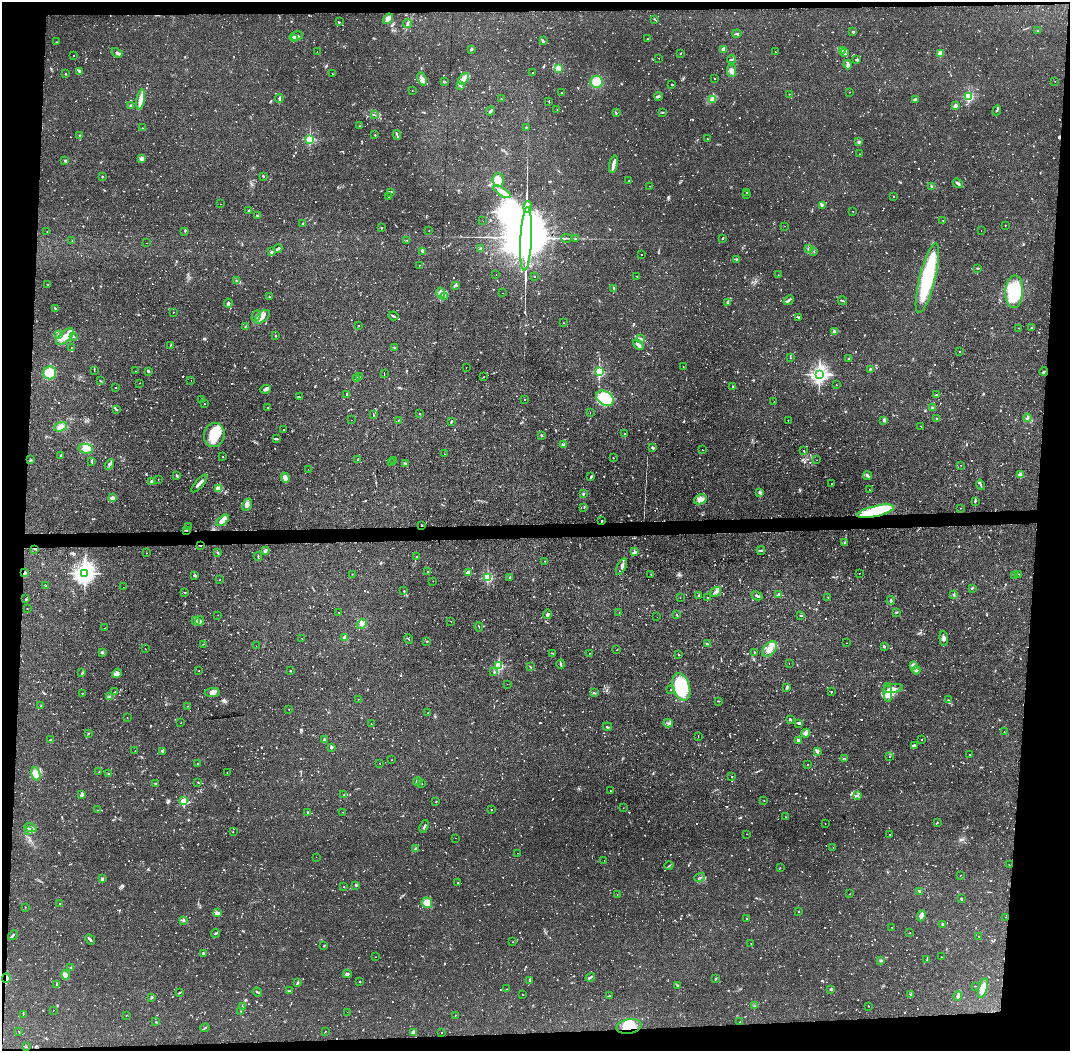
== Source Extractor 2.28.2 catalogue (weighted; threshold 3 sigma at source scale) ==
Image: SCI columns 1-4269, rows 54-4246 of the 4269 x 4300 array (HDU 1 of 3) = the unmasked area's bounding box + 8 px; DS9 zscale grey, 4 x 4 block average (1 PNG px = mean of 4 x 4 image px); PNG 1072 x 1053 px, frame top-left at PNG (2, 2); each listed source drawn as its Kron ellipse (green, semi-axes under 4 px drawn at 4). Shown black and unused: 9% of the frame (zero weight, under 2 of 3 exposures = <1% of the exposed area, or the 3 px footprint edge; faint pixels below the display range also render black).
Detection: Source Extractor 2.28.2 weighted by HDU 2 'WHT'. Background 0.0744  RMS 0.0065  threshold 0.0293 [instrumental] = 3 sigma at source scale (4.5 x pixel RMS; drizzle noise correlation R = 1.50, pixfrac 1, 0.05/0.05 arcsec/px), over >= 5 px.
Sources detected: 1949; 26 too faint to see at this stretch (4 x 4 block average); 7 inside a brighter object's white glare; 45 cosmic-ray / hot-pixel residue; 3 long thin detections or spike segments (spike, bleed or trail) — neither listed nor drawn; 35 coinciding with a brighter row at this scale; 34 inside a brighter listed object's ellipse — not listed separately; of the other 1799, all 500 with FLUX_AUTO >= 1.88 (the completeness limit of this list) listed and drawn (1299 fainter detections not listed), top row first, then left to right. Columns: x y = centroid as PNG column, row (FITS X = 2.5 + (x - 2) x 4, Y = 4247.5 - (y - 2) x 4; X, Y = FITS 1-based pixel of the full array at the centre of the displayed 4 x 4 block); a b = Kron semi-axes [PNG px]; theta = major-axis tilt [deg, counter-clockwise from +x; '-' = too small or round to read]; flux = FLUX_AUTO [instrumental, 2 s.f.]
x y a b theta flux
388 19 5 3 - 19
655 19 3 2 - 2.3
339 22 4 2 - 3.3
408 24 4 2 - 4.6
1038 31 2 2 - 2.8
853 32 2 2 - 21
737 34 4 2 - 4.6
296 36 7 2 13 17
647 38 2 2 - 2.1
295 39 3 2 - 16
543 41 4 2 - 3.8
56 42 2 2 - 2.1
471 49 3 3 - 4.7
723 49 2 2 - 48
842 50 3 2 - 3.6
317 52 2 2 - 2.3
775 52 3 2 - 1.9
117 53 6 3 -31 9.3
681 53 2 2 - 2.7
844 53 2 2 - 2.2
940 53 2 2 - 120
74 55 2 2 - 2
659 58 2 2 - 1.9
732 59 4 2 - 4.1
857 59 3 2 - 3.2
848 65 4 2 - 16
558 69 2 2 - 190
80 71 4 2 - 10
732 71 6 4 90 17
532 73 2 2 - 2.1
66 74 2 2 - 13
332 74 2 2 - 2.4
422 79 7 3 -66 18
463 79 6 4 50 19
714 79 2 2 - 1.9
1055 81 2 2 - 1.9
444 82 3 2 - 3.9
597 82 6 6 - 49
672 84 2 2 - 2
461 86 2 2 - 2.7
412 91 2 2 - 2
850 92 2 2 - 2.2
562 93 2 2 - 1.9
789 94 2 2 - 3
658 96 4 2 - 5
969 96 2 2 - 480
279 98 4 2 - 6.1
501 99 2 2 - 1.9
712 99 3 3 - 5.8
141 100 10 3 79 33
915 100 3 3 - 11
549 102 2 2 - 2
131 106 2 2 - 30
955 106 2 2 - 58
557 109 2 2 - 1.9
997 110 5 2 - 3.5
491 111 4 2 - 5.9
662 112 2 2 - 2.8
616 113 2 2 - 3.1
374 115 2 2 - 2.3
360 126 2 2 - 2.1
526 127 2 2 - 2
142 128 2 2 - 2.2
80 135 2 2 - 13
375 135 2 2 - 2.1
397 135 5 2 - 5.5
310 139 2 2 - 430
707 139 2 2 - 2
859 142 2 2 - 11
860 154 2 2 - 3.3
141 159 4 3 - 12
64 160 2 2 - 2.6
613 164 9 2 76 22
102 176 2 2 - 2.9
263 176 3 2 - 3.1
498 180 7 5 -85 71
629 181 2 2 - 2.1
958 183 5 2 - 7.1
650 186 2 2 - 1.9
932 187 3 2 - 4.3
391 192 2 2 - 11
502 192 10 4 -33 28
747 192 2 2 - 3.2
747 195 2 2 - 2.7
894 196 2 2 - 3.2
389 197 2 2 - 5.3
221 204 2 2 - 1.9
822 205 3 2 - 8.6
528 207 6 2 87 2500
249 210 2 2 - 3
853 211 2 2 - 2.1
257 215 2 2 - 4.5
943 220 2 2 - 2
483 221 2 2 - 3.1
303 224 3 2 - 4.8
1005 225 2 2 - 1.9
785 226 2 2 - 2
382 228 2 2 - 2.9
981 230 2 2 - 2.5
47 231 2 2 - 1.9
185 231 2 2 - 2.6
429 231 2 2 - 2.2
567 238 5 2 - 5.7
723 238 2 2 - 3.6
526 239 32 5 87 61000
576 239 2 2 - 2.9
407 240 2 2 - 2.3
72 241 2 2 - 1.9
146 243 2 2 - 16
278 249 4 2 - 5.4
481 249 4 3 - 7.1
808 249 2 2 - 2.1
814 251 3 2 - 2.8
271 252 3 2 - 5.6
423 252 4 2 - 4.9
641 254 2 2 - 2.4
737 259 3 2 - 5.2
419 265 2 2 - 1.9
978 268 2 2 - 2.8
496 275 2 2 - 2.6
778 275 2 2 - 2.3
534 276 2 2 - 2.4
637 276 2 2 - 2.2
927 278 36 8 76 310
237 281 3 2 - 2.9
48 285 2 2 - 2.1
455 285 2 2 - 3.6
614 288 3 2 - 4.3
1014 292 16 9 86 180
441 293 5 4 - 15
503 293 2 2 - 2
269 296 2 2 - 2.4
444 297 3 2 - 3.9
789 300 5 2 - 8.2
842 301 5 2 - 4.3
728 302 3 3 - 6.2
228 303 4 3 - 6.6
55 308 3 2 - 2.7
173 312 2 2 - 2.2
256 316 6 2 63 8
393 316 5 2 - 5.5
262 317 9 5 40 28
799 318 3 2 - 2.7
563 323 2 2 - 2.9
359 325 2 2 - 2.8
245 326 2 2 - 2.4
1019 328 2 2 - 2
1032 328 3 2 - 7.2
834 332 3 2 - 5.9
59 335 2 2 - 2.9
276 336 2 2 - 2.2
65 337 11 5 41 39
74 337 2 2 - 2.9
640 338 4 2 - 4.9
171 345 4 2 - 2.1
638 345 6 2 -43 15
71 348 2 2 - 2.2
394 348 3 2 - 2.1
960 352 2 2 - 2.4
790 358 2 2 - 2.8
849 358 3 2 - 3.3
683 366 2 2 - 2.1
466 367 2 2 - 6.7
870 369 3 2 - 3.2
94 370 4 2 - 2.2
136 371 2 2 - 2.1
148 371 4 2 - 4.1
599 371 2 2 - 490
1044 372 4 2 - 4.5
50 373 6 6 - 63
384 374 2 2 - 3
819 374 3 3 - 1800
359 377 2 2 - 2.2
484 377 2 2 - 2.3
357 378 2 2 - 3.4
191 380 2 2 - 6.6
100 381 3 2 - 2.7
140 383 2 2 - 5.3
836 385 2 2 - 2.1
733 386 2 2 - 2.3
116 388 2 2 - 2.1
266 389 5 3 - 9.5
347 394 2 2 - 14
936 395 3 2 - 4.2
300 397 3 2 - 3
605 398 9 6 -33 150
201 400 2 2 - 2
525 400 2 2 - 2.2
774 402 2 2 - 6.3
205 404 2 2 - 2.5
267 407 2 2 - 2.3
932 407 3 2 - 3.4
116 409 3 2 - 3.4
590 412 2 2 - 3
419 414 2 2 - 2.2
373 415 3 2 - 8.7
937 418 3 2 - 2.1
1027 418 4 2 - 4.1
351 420 2 2 - 4.1
398 420 2 2 - 3.1
788 420 2 2 - 2.2
884 420 3 2 - 3.1
451 422 3 2 - 4.4
921 426 2 2 - 2.7
60 427 6 4 22 23
284 429 2 2 - 2
625 433 2 2 - 1.9
214 435 12 10 79 92
542 435 3 2 - 4.4
277 439 2 2 - 7.3
563 445 2 2 - 10
653 448 2 2 - 8.3
86 449 7 5 -7 40
702 450 2 2 - 2.7
804 450 2 2 - 2.1
444 454 2 2 - 2.1
61 455 3 2 - 2.4
222 456 2 2 - 3
613 458 2 2 - 2.7
358 459 2 2 - 2.8
30 460 3 2 - 2.3
816 460 2 2 - 4.8
393 461 2 2 - 2
91 462 3 2 - 2.3
391 462 2 2 - 1.9
406 463 3 2 - 4.8
110 464 5 2 - 8.1
961 465 2 2 - 2.3
308 469 2 2 - 2.5
1021 475 2 2 - 80
177 476 4 2 - 6.3
867 476 5 2 - 10
591 477 3 2 - 6.6
285 478 5 3 - 26
158 479 2 2 - 1.9
152 481 4 3 - 5.8
199 483 11 2 49 19
831 484 2 2 - 3.2
981 485 5 2 - 4.6
218 488 4 3 - 9
869 490 2 2 - 1.9
760 492 3 3 - 5.4
583 494 3 2 - 4.3
113 498 3 2 - 14
700 499 6 4 21 28
975 501 3 2 - 4.7
247 505 6 4 64 16
584 507 2 2 - 3
960 508 2 2 - 1.9
875 511 19 5 13 210
223 520 7 3 40 38
602 521 3 2 - 2
188 526 2 2 - 2
421 526 2 2 - 2.7
186 530 3 2 - 3.5
845 543 3 2 - 5.1
200 545 3 2 - 3.2
34 549 2 2 - 3.2
761 550 4 2 - 5.3
265 551 3 2 - 11
635 551 3 2 - 2.4
146 553 2 2 - 2
218 553 3 2 - 4
258 556 4 2 - 2.6
416 557 2 2 - 2.5
545 561 2 2 - 2.4
621 567 9 3 63 11
427 572 2 2 - 3
468 572 2 2 - 46
24 573 4 2 - 6.2
85 573 4 3 - 2800
859 573 2 2 - 1.9
352 574 2 2 - 2.7
651 574 2 2 - 2.5
1019 574 2 2 - 2.3
194 575 4 2 - 4.6
1015 575 2 2 - 5.9
510 577 2 2 - 5.1
487 578 2 2 - 400
220 580 2 2 - 2.1
433 581 2 2 - 2
46 586 2 2 - 4.4
124 587 2 2 - 2.5
972 588 3 2 - 3.7
404 591 2 2 - 2.9
185 592 2 2 - 2.9
716 592 6 3 34 9.6
954 594 2 2 - 2.8
699 595 3 2 - 3.5
779 595 3 2 - 8.4
757 596 6 2 -28 6.7
680 597 2 2 - 3.7
708 597 2 2 - 2
828 597 3 2 - 2
26 599 2 2 - 2.4
891 601 4 2 - 6.1
27 609 2 2 - 2.1
339 612 2 2 - 2.3
619 612 2 2 - 2.9
896 612 3 2 - 3
547 614 5 3 - 7.1
218 615 2 2 - 1.9
676 615 2 2 - 1.9
800 615 2 2 - 2.1
657 617 2 2 - 2.3
196 620 2 2 - 1.9
200 621 5 2 - 7.8
451 621 2 2 - 3.4
362 624 6 4 42 12
479 627 5 2 - 2.3
105 628 2 2 - 3.4
302 638 2 2 - 2.2
345 638 2 2 - 86
944 638 7 3 -84 10
408 639 5 2 - 2.7
427 641 3 2 - 2.4
847 643 2 2 - 1.9
203 644 2 2 - 2.4
707 644 4 2 - 4.5
256 646 2 2 - 2.1
884 646 3 2 - 4.9
145 649 2 2 - 2.3
770 649 9 5 51 29
617 650 2 2 - 5.6
102 652 3 2 - 5.2
754 652 2 2 - 3.7
552 653 3 2 - 2.3
589 653 2 2 - 3.1
679 655 2 2 - 2.1
789 663 2 2 - 6.6
561 664 4 2 - 3.3
913 665 2 2 - 45
499 666 2 2 - 400
530 667 4 2 - 2.4
916 670 4 3 - 6.6
199 671 2 2 - 2.2
290 671 2 2 - 3.6
494 672 2 2 - 2.8
82 673 3 2 - 5.9
117 673 5 4 - 14
507 684 2 2 - 4.7
681 687 14 8 -71 280
787 687 3 2 - 9
893 688 10 3 8 20
671 689 2 2 - 2.3
115 692 2 2 - 2.3
212 692 7 4 5 22
832 692 2 2 - 3.2
888 692 9 4 -86 44
83 693 3 2 - 2
594 693 2 2 - 2.3
109 697 4 2 - 4.9
358 699 2 2 - 2
948 700 2 2 - 2.4
718 701 3 2 - 2.9
41 705 2 2 - 2.8
187 706 2 2 - 2.5
289 709 2 2 - 2.8
427 713 2 2 - 2
127 718 2 2 - 2.1
790 720 4 2 - 3.4
181 723 2 2 - 2
668 723 4 2 - 5
799 723 4 2 - 6.9
371 724 2 2 - 2
607 727 5 2 - 3.9
1004 732 2 2 - 2.2
88 733 2 2 - 1.9
806 733 4 3 - 10
698 736 2 2 - 3.6
324 739 3 3 - 5.9
51 740 3 2 - 2.4
798 740 2 2 - 15
921 740 2 2 - 2.4
914 745 4 3 - 7.2
331 747 4 2 - 5.7
135 751 2 2 - 2.2
162 751 3 2 - 3.7
817 751 4 2 - 7.1
970 755 2 2 - 2.7
889 756 2 2 - 1.9
844 758 4 2 - 2.8
391 760 2 2 - 2.6
197 763 2 2 - 2.2
380 763 2 2 - 2.7
807 765 2 2 - 2.1
99 772 2 2 - 1.9
227 773 2 2 - 2.4
36 774 7 4 -74 23
108 774 2 2 - 4.1
732 776 2 2 - 8.5
417 781 4 2 - 9.1
198 782 2 2 - 2.4
422 783 2 2 - 2
156 784 2 2 - 6.7
610 791 2 2 - 2.1
82 795 4 2 - 14
344 795 2 2 - 2
858 796 2 2 - 3.4
184 801 2 2 - 130
764 801 2 2 - 3.6
436 802 2 2 - 2.1
623 808 2 2 - 3.6
97 810 2 2 - 2.2
491 810 2 2 - 2.5
308 812 3 2 - 4.1
343 812 2 2 - 2.2
786 817 2 2 - 2.7
937 823 3 2 - 2.9
825 824 2 2 - 2.1
424 826 7 2 69 4.6
31 828 6 2 -18 9.3
28 830 4 3 - 6.7
233 832 2 2 - 2.9
747 834 2 2 - 2.5
890 834 2 2 - 2.1
455 838 2 2 - 2
833 847 2 2 - 2.2
415 849 3 2 - 4.3
518 853 2 2 - 4.9
316 857 2 2 - 2.2
604 861 2 2 - 4.9
1009 865 2 2 - 2.2
669 866 4 2 - 3.1
780 868 2 2 - 3.8
960 875 2 2 - 2.7
700 878 5 2 - 5.2
102 879 2 2 - 27
458 883 2 2 - 2.2
356 885 2 2 - 19
344 887 2 2 - 2
920 891 3 2 - 7.3
617 894 2 2 - 2.3
850 894 2 2 - 2
961 899 2 2 - 7.3
427 903 5 5 - 54
60 904 2 2 - 2
25 907 2 2 - 3.6
799 911 2 2 - 4.7
218 913 4 3 - 6.4
921 916 5 3 - 17
1006 917 2 2 - 2
747 919 2 2 - 3.4
183 920 3 3 - 7.1
943 924 2 2 - 22
892 927 2 2 - 2.2
216 933 5 2 - 4.6
910 933 2 2 - 2.2
13 935 5 2 - 5.1
979 936 2 2 - 2.4
90 940 5 2 - 7.4
513 942 2 2 - 2.8
751 943 2 2 - 1.9
324 946 2 2 - 2.8
203 953 4 2 - 5.3
376 957 2 2 - 2.1
941 957 2 2 - 1.9
881 960 3 2 - 4.6
927 960 2 2 - 1.9
71 967 2 2 - 2.5
347 974 4 3 - 9.5
65 975 4 3 - 23
590 977 5 2 - 6
6 978 5 2 - 8.6
715 979 3 2 - 5
529 980 4 2 - 4.7
360 982 2 2 - 8.8
298 983 3 2 - 4.9
56 984 3 2 - 3.2
678 985 2 2 - 2.4
975 986 2 2 - 2.4
983 988 10 4 74 44
507 989 2 2 - 3
831 989 3 3 - 5.4
289 991 3 2 - 3.8
257 992 5 2 - 5
180 993 3 2 - 2.3
523 994 2 2 - 3.6
911 994 2 2 - 3
610 996 2 2 - 3.1
958 996 5 3 - 11
152 997 2 2 - 9.6
754 1006 3 2 - 2.4
869 1006 2 2 - 1.9
242 1007 2 2 - 1.9
53 1010 2 2 - 2.1
241 1012 2 2 - 2.2
347 1012 2 2 - 3.4
23 1014 3 2 - 2.2
126 1015 2 2 - 2.3
455 1015 2 2 - 2.1
156 1022 2 2 - 2.1
740 1022 2 2 - 3
629 1026 13 7 9 87
205 1028 5 2 - 3.9
325 1031 2 2 - 2
19 1032 3 2 - 2.3
413 1032 3 3 - 11
442 1032 2 2 - 2.3
26 1047 2 2 - 2.2
Overlapping masked pixels (flux is a lower limit): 8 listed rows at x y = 875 511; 602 521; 421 526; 186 530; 200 545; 24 573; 6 978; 629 1026
Diffuse or blended objects may show on this block-average render without a row.